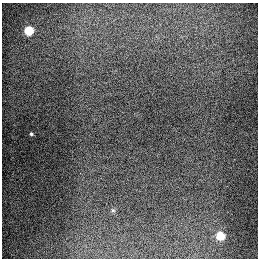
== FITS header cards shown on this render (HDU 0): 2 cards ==
NAXIS1  =                  256
NAXIS2  =                  256

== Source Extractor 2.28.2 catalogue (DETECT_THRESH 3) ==
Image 256 x 256 px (HDU 0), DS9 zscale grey, 1 PNG px = 1 image px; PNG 260 x 260 px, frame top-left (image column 1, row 256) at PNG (2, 3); no overlay
Background 1280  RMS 26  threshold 79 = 3 sigma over >= 5 px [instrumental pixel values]
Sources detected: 4; all 4 listed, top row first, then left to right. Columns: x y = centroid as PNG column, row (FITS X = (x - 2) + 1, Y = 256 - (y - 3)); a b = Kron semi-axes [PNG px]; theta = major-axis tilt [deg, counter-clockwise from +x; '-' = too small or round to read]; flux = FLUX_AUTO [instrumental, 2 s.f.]
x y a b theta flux
29 31 6 5 - 95000
31 134 4 3 - 2300
113 210 6 4 -28 2400
220 236 6 5 - 71000